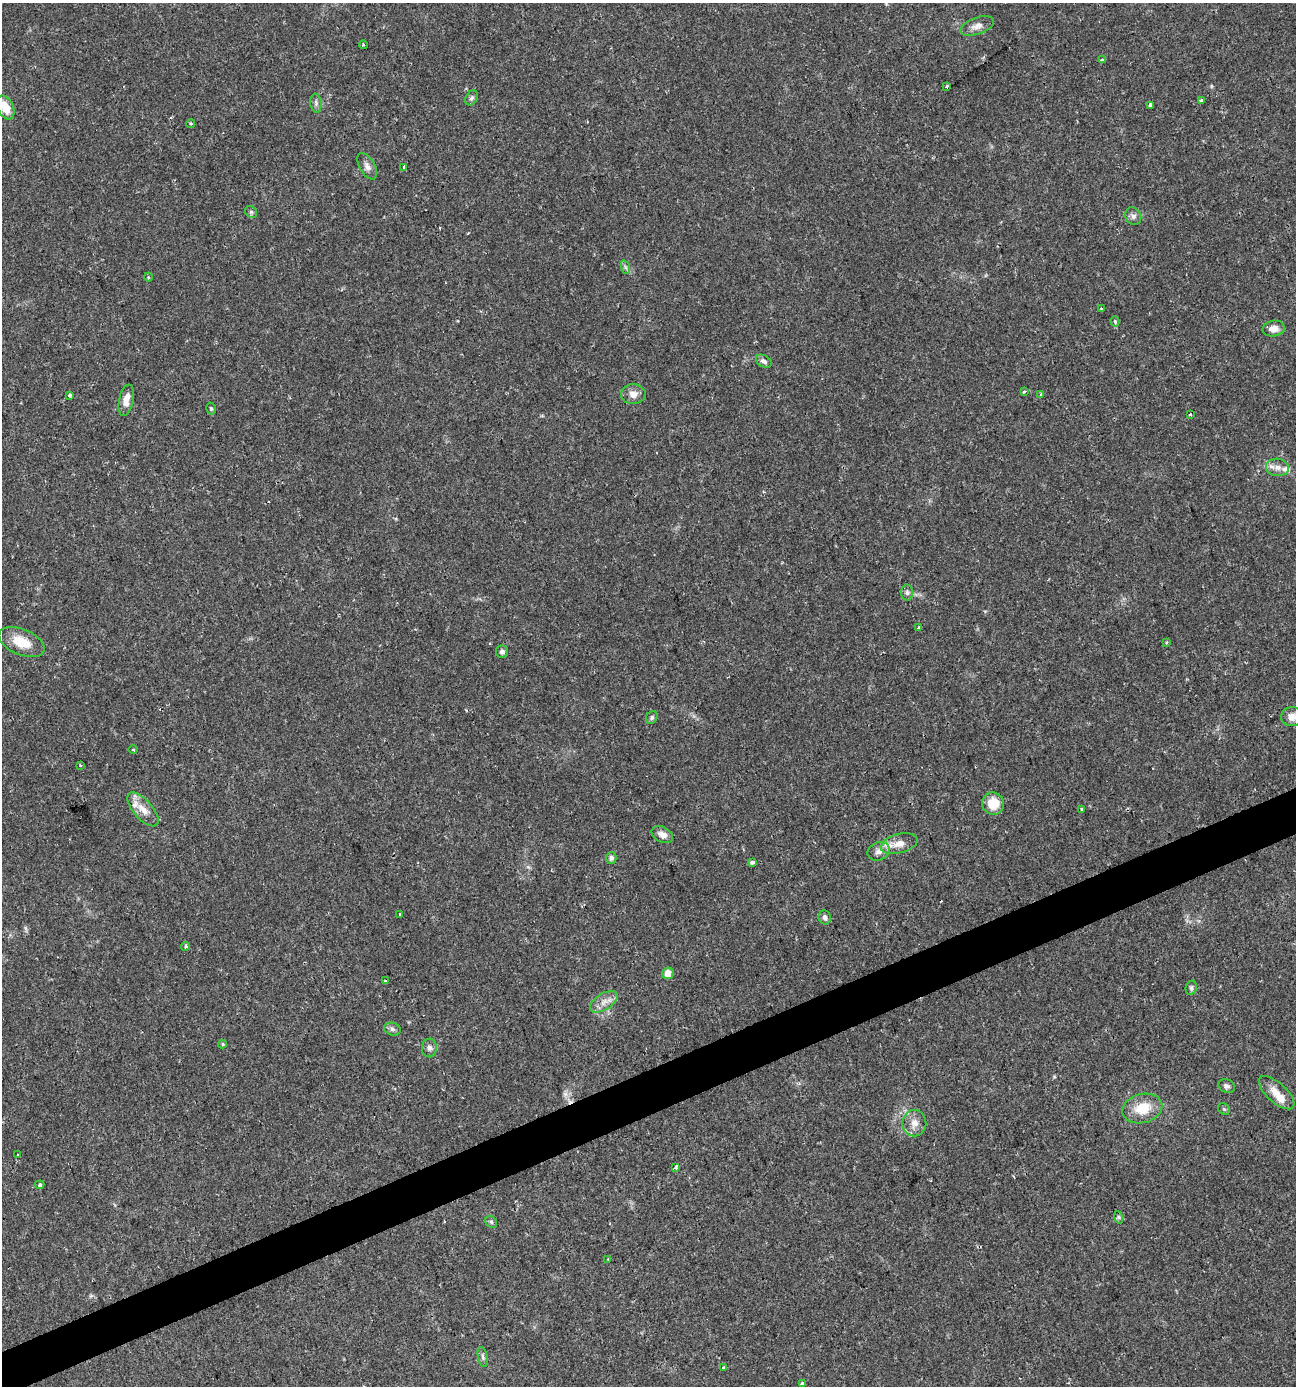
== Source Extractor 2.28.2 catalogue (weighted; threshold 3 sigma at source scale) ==
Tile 7 of 4 x 4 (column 3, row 2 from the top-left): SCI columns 2723-4016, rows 2771-4154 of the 5390 x 5540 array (HDU 1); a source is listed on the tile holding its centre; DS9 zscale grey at full resolution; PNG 1298 x 1388 px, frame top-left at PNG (2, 3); each listed source drawn as its Kron ellipse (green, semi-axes under 4 px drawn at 4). Shown black and unused: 3% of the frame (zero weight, under 2 of 3 exposures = <1% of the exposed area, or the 3 px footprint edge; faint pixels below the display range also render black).
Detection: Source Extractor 2.28.2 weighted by HDU 2 'WHT'; one run over the whole footprint, this tile lists its part. Background 0.0336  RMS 0.0032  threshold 0.0146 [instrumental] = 3 sigma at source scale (4.5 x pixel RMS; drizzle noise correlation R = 1.50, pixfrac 1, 0.0396/0.0396 arcsec/px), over >= 5 px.
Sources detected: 74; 1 cosmic-ray / hot-pixel residue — neither listed nor drawn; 4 inside a brighter listed object's ellipse — not listed separately; the other 69 listed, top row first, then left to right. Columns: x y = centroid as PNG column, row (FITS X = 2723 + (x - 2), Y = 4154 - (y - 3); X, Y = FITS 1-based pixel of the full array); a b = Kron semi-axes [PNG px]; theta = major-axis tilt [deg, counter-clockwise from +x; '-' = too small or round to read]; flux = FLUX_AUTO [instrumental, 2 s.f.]
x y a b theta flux
977 26 18 8 20 2.4
363 45 4 3 - 0.3
1102 60 3 3 - 1
947 86 3 3 - 1.4
471 98 8 5 60 0.74
1201 100 4 3 - 1.3
316 103 9 5 -83 0.99
1151 105 3 3 - 1.7
6 108 12 8 -66 6
191 124 4 4 - 0.46
367 166 14 7 -60 1.8
404 167 3 3 - 1.2
251 212 6 5 - 0.61
1133 216 9 7 -60 1.3
625 267 7 4 -71 0.67
148 277 4 3 - 0.28
1101 309 4 2 - 0.27
1115 321 5 4 - 0.47
1274 328 11 7 11 2.8
764 361 8 5 -32 1.1
1024 391 4 3 - 1.4
633 394 12 10 1 2.4
1040 394 3 2 - 0.39
69 395 3 3 - 1
126 400 16 7 78 3
211 409 6 4 -75 0.52
1190 414 4 2 - 0.32
1277 467 11 8 -5 2.3
907 593 8 6 -87 0.84
919 627 3 3 - 0.38
22 642 24 12 -23 7.2
1166 642 4 3 - 0.4
502 651 6 6 - 0.97
652 717 7 5 60 0.63
1292 717 10 9 - 2.6
133 749 4 3 - 0.32
80 765 3 3 - 0.34
993 803 11 11 - 6.7
143 809 21 9 -49 4
1082 809 4 3 - 0.59
662 835 11 7 -28 2.5
899 844 19 9 15 3.5
879 851 11 8 25 1.9
611 858 6 5 - 0.79
752 862 4 3 - 2.6
400 914 3 3 - 1.7
825 917 7 6 - 1.1
186 946 4 4 - 0.59
668 973 6 5 - 3.5
385 981 4 3 - 0.36
1191 988 7 5 76 0.69
604 1002 15 8 32 2.7
392 1029 8 6 -17 0.89
222 1044 4 4 - 0.4
429 1048 9 7 -88 1.2
1227 1086 8 6 -22 1.1
1277 1093 22 9 -42 4.3
1142 1108 20 14 15 8.2
1224 1109 6 5 - 0.48
914 1123 13 12 - 3.1
18 1155 3 3 - 0.81
676 1167 4 3 - 1.7
40 1185 5 4 - 0.58
1118 1217 6 4 -70 0.54
491 1222 6 5 - 0.58
608 1260 4 3 - 0.53
483 1357 10 4 -79 0.85
724 1368 4 3 - 0.78
802 1384 4 3 - 1